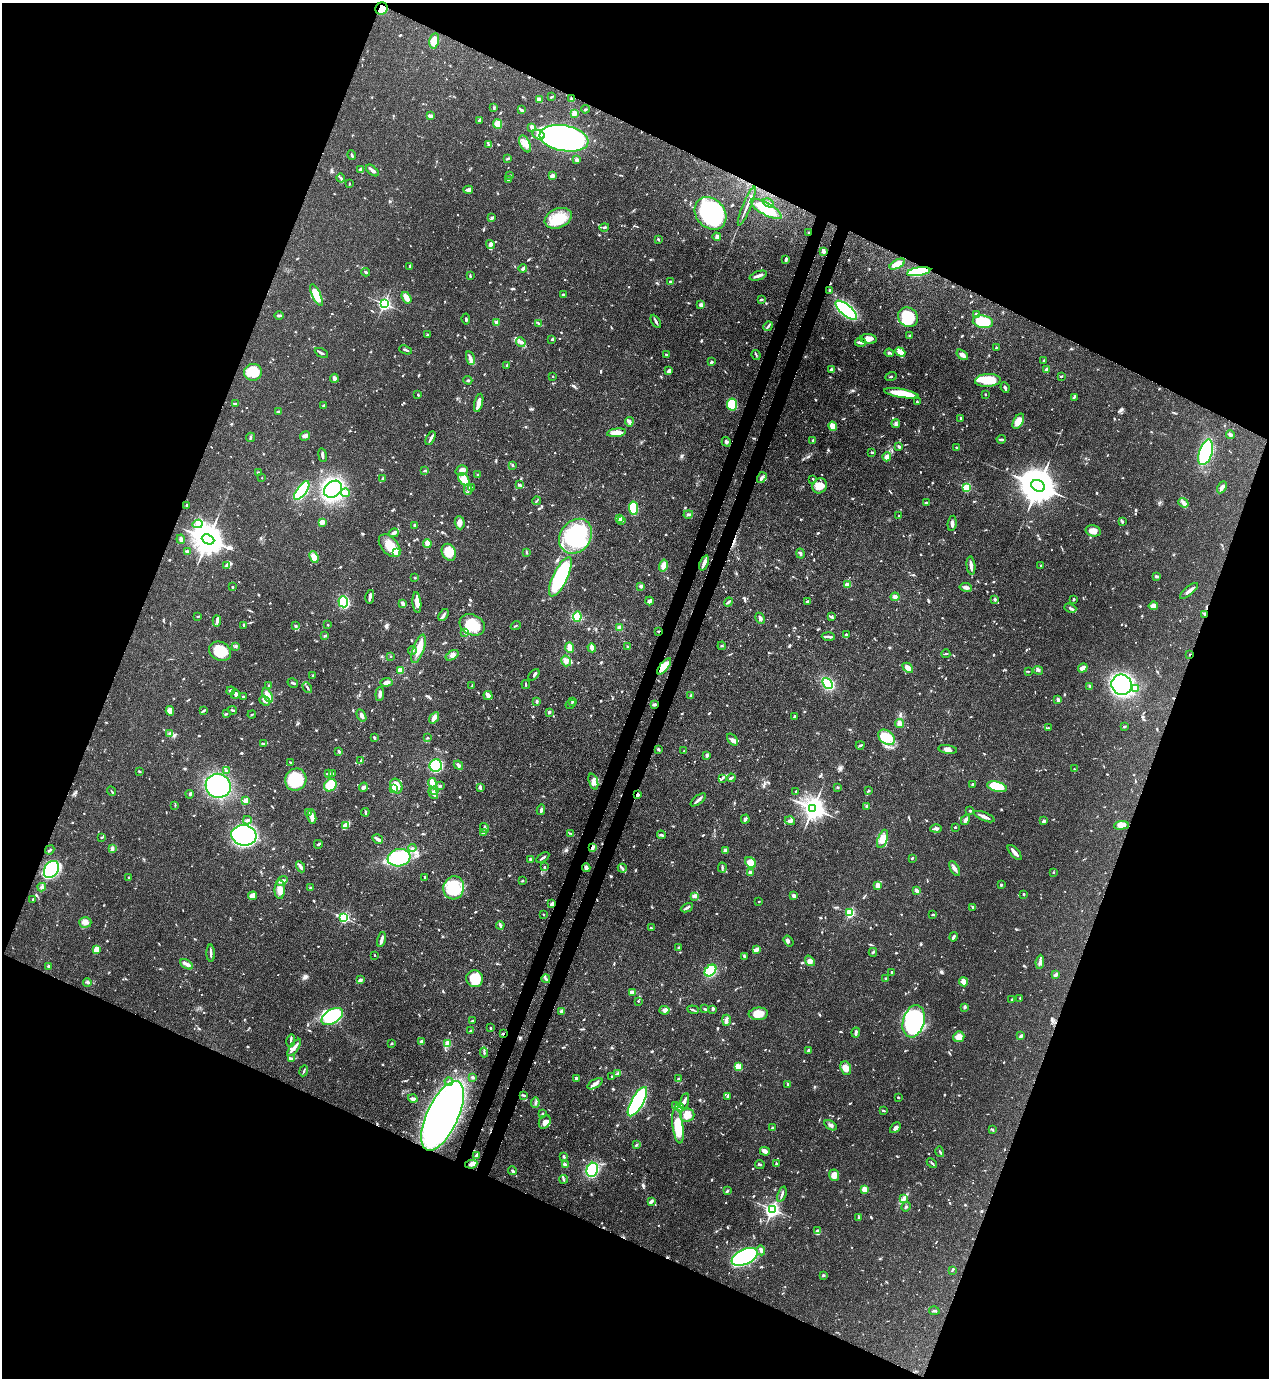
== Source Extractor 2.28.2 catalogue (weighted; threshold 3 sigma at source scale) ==
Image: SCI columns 222-5289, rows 40-5542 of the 5643 x 5582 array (HDU 1 of 3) = the unmasked area's bounding box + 8 px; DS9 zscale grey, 4 x 4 block average (1 PNG px = mean of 4 x 4 image px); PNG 1271 x 1380 px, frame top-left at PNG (2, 3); each listed source drawn as its Kron ellipse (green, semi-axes under 4 px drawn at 4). Shown black and unused: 44% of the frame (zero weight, under 3 of 4 exposures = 7% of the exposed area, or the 3 px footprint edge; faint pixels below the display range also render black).
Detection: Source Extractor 2.28.2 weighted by HDU 2 'WHT'. Background 0.0656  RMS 0.0035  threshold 0.0157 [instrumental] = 3 sigma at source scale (4.5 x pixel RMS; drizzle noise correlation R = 1.50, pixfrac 1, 0.05/0.05 arcsec/px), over >= 5 px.
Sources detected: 1211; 7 inside a brighter object's white glare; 4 cosmic-ray / hot-pixel residue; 1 long thin detection or spike segment (spike, bleed or trail) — neither listed nor drawn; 30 coinciding with a brighter row at this scale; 63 inside a brighter listed object's ellipse — not listed separately; of the other 1106, all 500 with FLUX_AUTO >= 1.93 (the completeness limit of this list) listed and drawn (606 fainter detections not listed), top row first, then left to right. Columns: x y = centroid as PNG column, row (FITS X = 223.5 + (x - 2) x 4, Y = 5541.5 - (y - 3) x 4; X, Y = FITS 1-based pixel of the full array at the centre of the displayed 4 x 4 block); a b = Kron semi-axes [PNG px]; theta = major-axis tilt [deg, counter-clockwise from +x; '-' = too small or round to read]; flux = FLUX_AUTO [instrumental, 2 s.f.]
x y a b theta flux
382 8 6 6 - 25
434 41 7 4 78 43
551 97 3 2 - 2.5
572 99 2 2 - 2.6
539 100 4 3 - 7.6
494 108 4 2 - 2.2
585 109 4 2 - 3.9
521 110 4 3 - 3.6
574 113 2 2 - 60
430 116 3 2 - 7.2
479 120 3 2 - 4.2
498 124 5 4 - 20
532 127 3 2 - 6.8
538 135 6 4 -24 10
564 138 25 13 -10 830
525 144 9 5 -65 15
488 145 4 2 - 3.1
352 155 5 2 - 3.2
508 158 4 2 - 3.4
577 160 4 3 - 5.4
360 170 4 2 - 2.2
372 170 7 2 -40 8.6
509 175 4 2 - 2.9
552 176 4 3 - 7.1
341 178 4 2 - 3.9
509 180 4 2 - 2.1
349 184 3 2 - 2.1
468 190 5 3 - 7.3
768 203 6 2 -31 5.2
747 206 21 2 67 9.9
766 209 17 6 -29 83
710 213 18 14 -48 340
491 218 4 3 - 3.4
558 218 14 9 23 63
604 227 5 2 - 3.2
808 232 2 2 - 2.2
717 237 4 3 - 6.4
658 239 2 2 - 2.7
490 244 4 3 - 4.2
823 251 4 3 - 7
786 259 4 2 - 4.2
897 264 8 3 28 38
410 266 4 2 - 2.8
523 268 4 2 - 5.8
366 272 4 2 - 2.8
919 272 12 4 10 120
470 276 3 2 - 2.4
758 276 9 2 19 10
671 282 3 2 - 8.2
830 291 4 2 - 2.6
564 294 4 2 - 3.9
316 295 12 3 -65 43
406 298 6 3 -56 17
761 300 3 2 - 3
384 304 2 2 - 560
701 305 2 2 - 26
846 310 13 5 -40 250
976 314 3 2 - 2.5
279 315 5 2 - 4.3
908 317 10 9 - 96
466 319 5 2 - 3.5
656 321 7 2 -59 4.9
496 322 2 2 - 31
983 322 10 6 -9 82
539 324 3 2 - 2.2
768 326 5 2 - 3.4
427 335 3 2 - 2.5
910 336 4 3 - 2.8
552 339 2 2 - 4.7
868 339 8 5 -5 13
521 342 5 3 - 6.3
861 342 6 2 -4 11
996 348 3 2 - 2.2
406 350 7 2 -20 3.3
900 352 5 3 - 16
321 353 7 2 -28 4.6
889 353 5 2 - 2.8
666 354 2 2 - 4.3
756 355 5 2 - 2.7
962 355 6 3 -37 12
470 358 7 3 -73 6.4
1044 360 3 2 - 2.2
711 362 4 2 - 3
507 365 3 2 - 2.9
832 370 4 3 - 9.1
1047 370 3 3 - 10
669 371 3 2 - 12
253 372 9 8 - 57
553 376 2 2 - 2
891 376 6 2 17 2.1
1061 376 2 2 - 2.6
334 378 4 3 - 7.4
468 380 4 2 - 2.5
988 380 13 6 4 64
1005 388 5 2 - 6.2
901 393 17 4 -10 58
985 394 2 2 - 1.9
418 395 3 2 - 2.3
1074 397 4 2 - 2.8
917 402 2 2 - 3.5
479 403 9 3 76 16
235 404 3 2 - 4
324 405 2 2 - 2.9
732 405 6 5 - 68
279 411 4 2 - 2.9
961 418 2 2 - 2.7
1018 421 8 4 60 26
629 422 4 3 - 5.6
896 423 4 2 - 3.1
833 426 4 3 - 24
617 433 9 3 7 20
1230 435 4 3 - 4.6
305 436 5 3 - 5.8
250 437 5 2 - 3.1
431 438 7 3 63 5.9
1001 439 4 2 - 3.6
813 440 3 2 - 2.9
726 442 5 4 - 4.6
899 447 4 3 - 2.8
957 448 4 3 - 2.7
872 452 3 2 - 2.3
1206 452 13 6 72 180
322 455 7 2 -81 5.4
887 457 4 3 - 17
513 465 3 2 - 2.6
462 470 6 5 - 9.9
425 471 4 2 - 2.6
258 473 3 2 - 2.6
477 475 3 2 - 2.1
262 478 2 2 - 2
383 478 4 2 - 2.2
762 478 6 3 54 6.6
464 479 7 4 -54 29
813 479 3 2 - 2
519 484 3 3 - 3.5
819 486 8 7 - 28
1038 486 7 5 -29 7200
471 487 3 2 - 2.2
1222 487 6 3 60 7.8
967 488 2 2 - 180
333 489 10 7 38 400
468 490 5 2 - 3.9
302 491 11 5 53 190
345 493 4 4 - 6.7
536 501 4 2 - 2.6
926 502 4 2 - 2.3
1183 503 5 4 - 6.5
187 505 3 2 - 2.9
633 508 7 4 -82 67
688 514 5 3 - 4.4
899 516 2 2 - 2.5
620 519 4 2 - 4.3
621 521 4 2 - 4.8
1122 521 4 3 - 2.8
322 522 4 3 - 9.7
460 523 7 5 -86 11
952 523 8 3 81 6.2
198 524 5 2 - 4.2
414 525 3 2 - 2
1093 531 8 5 -14 14
394 533 5 3 - 5.1
576 536 19 15 53 230
181 539 4 3 - 5.3
208 539 6 4 -24 5000
427 544 4 3 - 18
389 546 13 8 -48 41
188 552 4 2 - 3
449 552 9 6 -65 40
526 552 4 2 - 2.1
397 553 2 2 - 50
800 554 5 2 - 3.4
314 557 6 4 -68 19
704 563 8 2 68 12
227 565 4 3 - 5.8
971 565 9 2 -82 14
1041 565 2 2 - 2.7
663 566 6 3 76 16
1156 576 3 2 - 4.7
560 577 21 7 64 290
415 578 2 2 - 2.5
847 585 3 3 - 11
641 586 2 2 - 5.5
232 587 2 2 - 2.7
966 587 6 3 -10 7.4
1189 591 11 3 40 9.6
370 597 7 2 80 10
895 597 4 4 - 5.2
995 599 3 2 - 3.5
1074 599 2 2 - 3.6
649 601 4 2 - 11
343 602 5 5 - 160
729 602 5 2 - 3.8
808 602 4 2 - 5.4
403 603 4 3 - 5.2
417 603 10 4 -84 17
1153 606 5 3 - 17
1070 608 6 2 -20 4
1204 614 3 2 - 2.2
443 615 6 2 56 5.9
198 616 3 2 - 2.2
832 616 3 2 - 2.3
577 617 5 4 - 29
760 618 6 3 -64 5.5
217 621 5 3 - 6
327 625 2 2 - 2.3
472 625 13 10 -28 50
244 626 3 2 - 2.9
295 626 2 2 - 3.8
516 626 5 2 - 2.1
620 628 2 2 - 15
658 631 2 2 - 2.5
464 633 2 2 - 2.1
846 634 3 2 - 2
325 636 3 3 - 2.5
828 637 7 2 -3 6.3
235 646 4 3 - 3.4
722 646 4 2 - 2.1
628 647 4 2 - 2.5
569 648 5 3 - 17
592 648 4 2 - 11
418 649 15 5 70 26
220 651 11 9 -31 63
412 651 4 2 - 3.8
946 654 4 2 - 2.4
1190 654 2 2 - 2
452 655 7 4 33 7.4
390 656 2 2 - 2
566 661 5 5 - 9.1
664 666 10 4 51 43
908 668 6 3 -43 13
1083 668 5 3 - 10
1038 670 5 3 - 4.3
400 671 2 2 - 60
1028 671 3 2 - 2
313 675 3 2 - 2
534 675 6 2 48 3.9
387 682 6 3 8 9.6
293 683 5 2 - 3.8
827 683 6 4 -48 170
526 684 4 2 - 2.7
472 685 4 2 - 2
1122 685 10 10 - 420
269 686 4 3 - 2.9
1090 686 3 2 - 2.5
307 688 6 2 -59 3.2
1135 688 3 2 - 13
231 691 4 3 - 4
235 694 4 2 - 5.1
380 694 7 3 85 6.9
268 695 8 4 -61 13
488 695 5 2 - 18
691 695 3 3 - 2.8
243 696 2 2 - 2.1
1058 700 4 2 - 6.4
265 701 6 3 -38 8
537 701 3 2 - 2.8
572 701 4 3 - 2.5
571 704 5 2 - 2.3
654 704 4 3 - 3.1
204 710 3 2 - 4.1
232 710 5 2 - 2.1
170 711 5 4 - 17
549 712 3 2 - 3.9
226 714 3 2 - 2.2
252 715 4 2 - 2.1
361 715 6 3 -60 7.9
794 716 2 2 - 2.7
434 718 6 3 55 15
899 724 4 4 - 11
1125 726 2 2 - 3.4
1048 728 3 2 - 2
170 733 3 2 - 5.4
374 737 3 2 - 3.7
886 737 9 6 -37 47
428 738 2 2 - 2.1
732 740 7 3 -52 6.8
263 743 3 2 - 2
860 745 4 2 - 2.9
658 749 4 2 - 2.5
948 749 9 4 -8 11
339 751 2 2 - 5.1
684 751 2 2 - 2
707 755 3 2 - 5
361 760 4 2 - 2.4
290 762 3 2 - 2.4
458 765 5 3 - 5.9
436 766 6 6 - 180
1074 769 2 2 - 2.3
139 771 3 2 - 2.4
227 771 3 2 - 3.1
329 773 2 2 - 3.9
333 774 3 2 - 2.2
722 778 4 2 - 2.9
731 778 4 2 - 4.4
296 780 11 10 - 120
593 781 8 4 -70 8.8
432 783 4 2 - 24
973 784 3 2 - 3.2
330 785 7 5 45 43
218 786 13 12 - 290
396 786 7 6 - 21
440 786 3 2 - 2.9
363 787 5 3 - 5.2
480 787 4 2 - 3.9
837 787 3 2 - 2.3
997 787 10 5 -14 75
393 788 4 3 - 24
435 790 3 2 - 2.6
111 791 5 2 - 2.4
796 791 3 2 - 2.3
869 791 3 2 - 2.1
190 794 4 2 - 2.5
433 794 6 3 -57 8.6
637 795 2 2 - 8.1
698 800 9 2 38 8
245 801 2 2 - 48
175 805 3 2 - 2
867 806 2 2 - 18
813 808 4 3 - 2200
541 810 5 2 - 5.1
970 811 2 2 - 3.6
309 812 3 3 - 4.1
365 812 4 2 - 2.9
312 817 7 3 -80 18
984 817 11 2 -22 15
745 819 4 2 - 6.5
247 820 4 2 - 4.2
965 820 5 3 - 6.8
790 821 5 3 - 4
1044 821 4 2 - 5.4
1121 825 7 4 7 14
345 826 4 3 - 31
955 827 2 2 - 2.6
484 828 5 2 - 3.8
936 829 6 3 2 6.4
483 833 2 2 - 3.1
571 834 3 2 - 2.2
244 835 12 10 -7 380
661 835 4 2 - 3.9
102 837 3 2 - 2.3
378 839 6 2 -30 11
883 839 9 4 70 20
318 844 4 2 - 3.4
412 848 4 2 - 3.4
592 848 3 3 - 3.4
112 849 4 3 - 3.5
50 850 5 2 - 2.7
725 850 2 2 - 25
1015 852 9 3 -48 12
399 858 11 8 10 120
543 858 7 2 33 4.9
912 858 2 2 - 3.7
530 859 2 2 - 2.7
750 862 6 4 -44 18
301 867 6 3 -61 5.4
544 867 3 2 - 2
586 868 4 3 - 6.1
622 868 4 2 - 3.4
722 868 5 2 - 3
955 868 8 3 -60 8
51 870 9 6 57 260
1053 872 2 2 - 2
750 873 3 2 - 7.9
129 878 2 2 - 3.3
425 878 2 2 - 2.6
282 881 6 4 37 6.8
523 881 2 2 - 3
1001 885 2 2 - 9.7
878 886 4 3 - 14
42 887 4 2 - 3.1
311 887 3 2 - 2
454 888 11 10 - 85
280 889 9 5 -89 15
917 891 4 2 - 13
1024 894 2 2 - 2.4
253 896 4 3 - 22
695 896 4 3 - 4.2
794 896 3 3 - 5.4
33 899 2 2 - 2.1
759 901 2 2 - 4
552 904 3 2 - 11
973 907 3 2 - 3.6
687 908 6 2 27 5.1
850 913 2 2 - 230
543 915 2 2 - 2.3
932 915 2 2 - 3
344 918 2 2 - 300
85 922 6 5 - 11
500 925 4 3 - 3.9
651 928 3 2 - 2.8
953 937 5 3 - 4.1
381 939 8 2 75 11
788 941 6 3 -55 3.8
679 948 3 2 - 3.8
96 949 4 2 - 31
757 949 2 2 - 15
873 952 4 2 - 2.5
211 953 8 2 -89 6.3
375 955 2 2 - 2.4
744 957 4 2 - 2.4
810 961 6 3 -52 9.5
1040 962 7 3 83 6.3
187 964 7 2 -31 12
49 966 2 2 - 25
710 970 7 5 45 100
892 972 4 2 - 2.6
1056 975 3 3 - 4.6
886 978 2 2 - 2.9
475 979 8 8 - 60
546 979 4 2 - 4.1
360 980 3 2 - 6.4
964 982 4 3 - 24
87 983 4 2 - 2.1
633 992 3 3 - 3.8
1020 998 3 2 - 2
1012 999 2 2 - 4.6
638 1001 2 2 - 1.9
965 1007 2 2 - 5.4
705 1009 4 2 - 2.6
713 1009 4 2 - 2.8
664 1010 5 3 - 5.8
693 1010 6 2 -19 2.7
562 1011 2 2 - 22
758 1014 10 6 5 26
332 1016 12 7 32 170
726 1020 5 2 - 4.9
472 1021 3 2 - 7.5
914 1021 16 10 74 370
490 1028 2 2 - 2.4
471 1031 4 2 - 4.7
856 1032 5 2 - 7.6
503 1034 2 2 - 3.6
1021 1036 3 2 - 8.2
959 1037 6 5 - 19
291 1040 6 2 80 4.6
421 1042 4 4 - 5.6
392 1043 2 2 - 8.1
448 1043 2 2 - 77
294 1047 10 2 54 13
809 1050 3 2 - 4.9
484 1052 5 2 - 2.7
291 1059 3 2 - 2.6
738 1067 3 3 - 37
846 1068 7 5 -69 18
304 1071 5 2 - 2.3
617 1073 4 3 - 3.5
612 1076 2 2 - 6.6
472 1077 3 3 - 4.5
576 1078 4 3 - 4.1
679 1078 2 2 - 2.8
449 1081 4 2 - 2.9
595 1084 8 3 30 8.1
788 1084 3 2 - 3.7
523 1095 3 2 - 2.1
727 1096 3 2 - 3.1
898 1097 2 2 - 3.1
413 1099 5 3 - 7.4
684 1101 8 3 74 8
637 1102 16 6 61 440
535 1103 5 2 - 3.7
676 1105 3 2 - 2
680 1107 4 3 - 7.5
883 1111 4 2 - 2.7
542 1114 3 2 - 3.2
687 1115 7 6 - 22
442 1116 38 15 65 1000
545 1122 7 5 55 11
831 1125 7 3 -31 5.9
678 1126 18 5 -83 80
772 1128 2 2 - 3.4
895 1128 6 3 47 5.2
993 1130 3 2 - 2.3
636 1145 3 2 - 2.6
765 1151 5 3 - 12
940 1152 5 2 - 2.2
477 1155 3 2 - 4
564 1156 3 2 - 3.2
932 1163 6 2 -43 2.6
471 1164 6 3 9 10
760 1164 5 2 - 2.9
776 1164 3 2 - 2.1
565 1165 4 2 - 6.3
592 1170 7 5 70 120
512 1171 4 2 - 3.1
834 1175 6 5 - 19
564 1179 4 2 - 3
864 1189 2 2 - 68
727 1191 3 2 - 3.4
782 1194 8 2 71 5.6
904 1199 4 4 - 5.8
651 1201 3 2 - 8.2
906 1207 5 2 - 2.5
772 1209 2 2 - 590
859 1218 3 2 - 3.4
818 1231 3 2 - 2.6
761 1250 5 3 - 5.3
745 1257 14 7 25 420
952 1270 4 2 - 2.4
823 1275 3 2 - 2.2
934 1311 5 2 - 3.7
Overlapping masked pixels (flux is a lower limit): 11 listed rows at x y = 382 8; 808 232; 919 272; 1204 614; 658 631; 1190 654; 664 666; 637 795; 552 904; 503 1034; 471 1164
Diffuse or blended objects may show on this block-average render without a row.